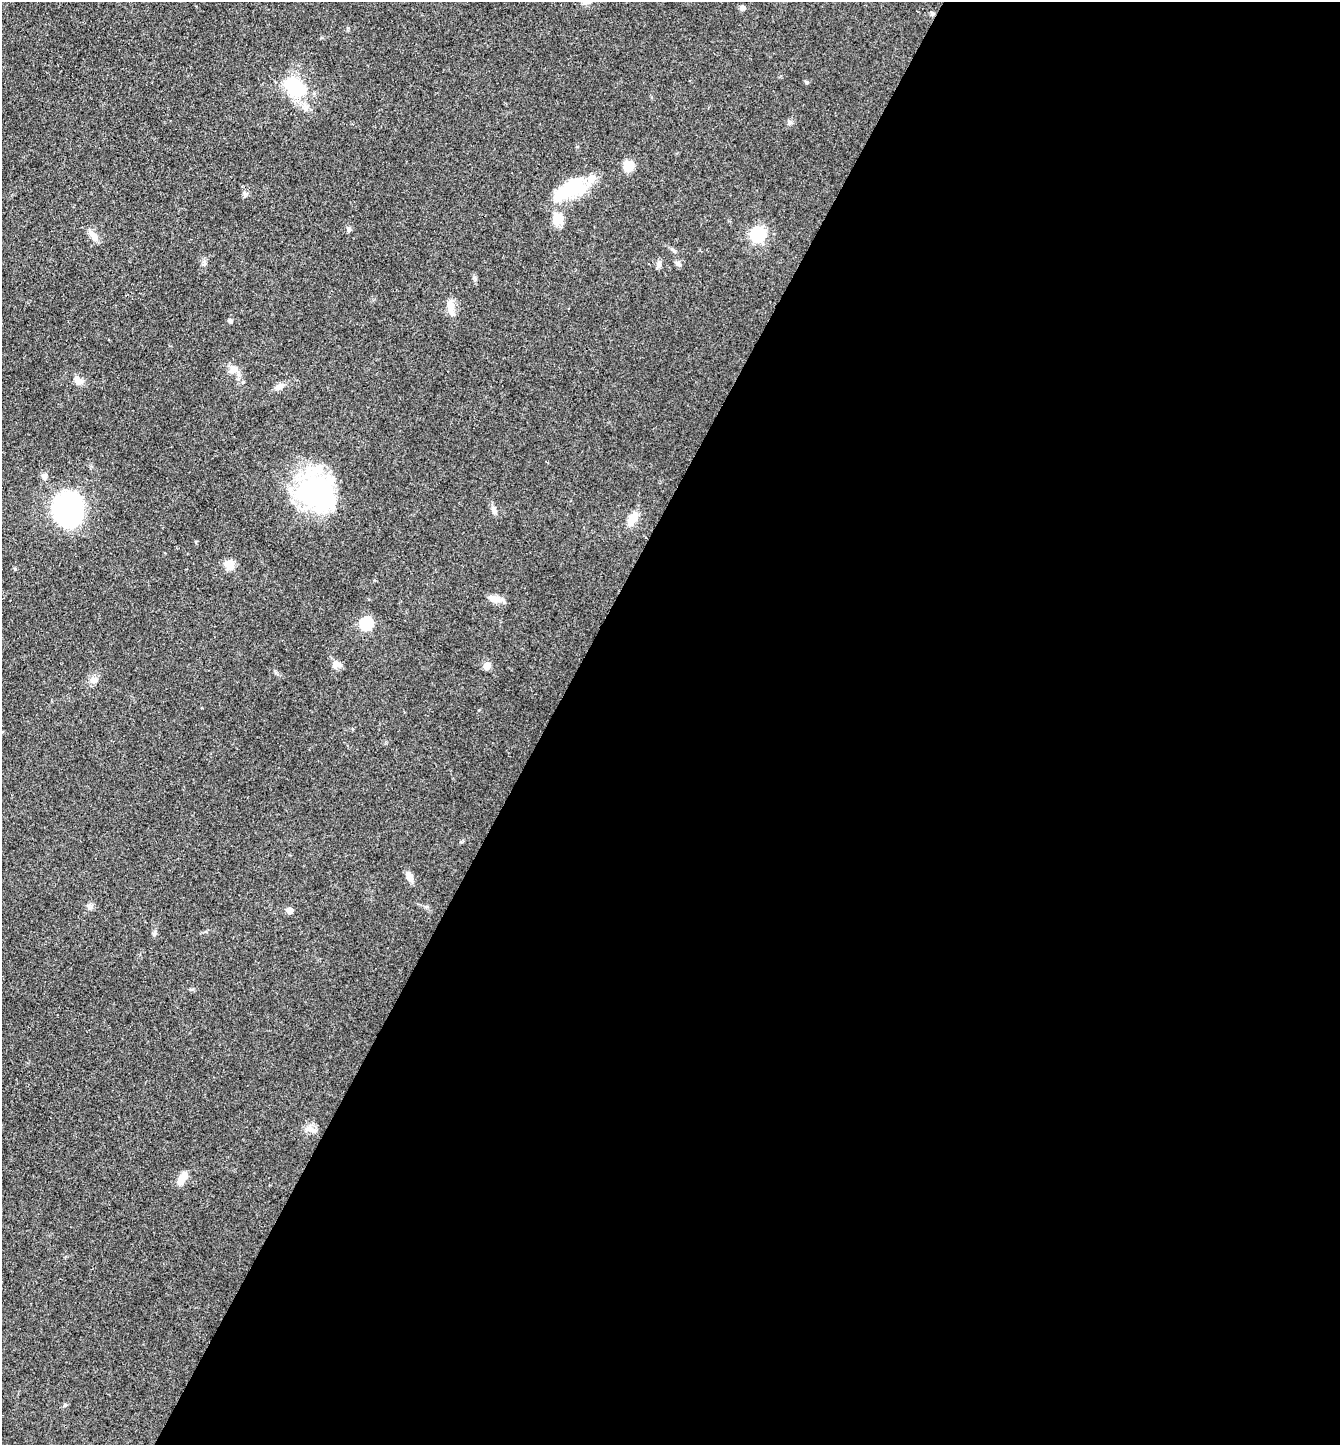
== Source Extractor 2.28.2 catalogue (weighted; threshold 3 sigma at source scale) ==
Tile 12 of 4 x 4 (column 4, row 3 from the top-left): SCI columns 4299-5636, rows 1446-2888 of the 5784 x 5775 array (HDU 1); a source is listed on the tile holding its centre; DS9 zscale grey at full resolution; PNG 1342 x 1447 px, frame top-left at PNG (2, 2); no overlay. Shown black and unused: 59% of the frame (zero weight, under 3 of 4 exposures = <1% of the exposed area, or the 3 px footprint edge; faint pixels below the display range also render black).
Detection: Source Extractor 2.28.2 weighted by HDU 2 'WHT'; one run over the whole footprint, this tile lists its part. Background 0.0999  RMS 0.006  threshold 0.027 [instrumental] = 3 sigma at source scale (4.5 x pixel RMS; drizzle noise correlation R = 1.50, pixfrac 1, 0.05/0.05 arcsec/px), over >= 5 px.
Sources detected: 42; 4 inside a brighter object's white glare — not listed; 2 inside a brighter listed object's ellipse — not listed separately; the other 36 listed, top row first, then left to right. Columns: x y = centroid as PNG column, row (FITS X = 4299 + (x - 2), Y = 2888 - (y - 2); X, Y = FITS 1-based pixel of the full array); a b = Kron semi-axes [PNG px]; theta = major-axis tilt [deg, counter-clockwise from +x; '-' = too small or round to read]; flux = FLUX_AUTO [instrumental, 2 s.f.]
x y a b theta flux
742 8 6 6 - 2.1
932 14 5 5 - 1.1
807 82 5 4 - 0.85
295 87 27 16 -44 38
790 122 7 6 - 1.6
628 166 12 10 -76 8.6
572 189 35 17 64 25
349 229 6 6 - 1.2
758 234 7 6 - 130
93 236 18 7 -52 4.7
673 250 9 4 -39 1.3
659 264 10 6 75 1.8
678 264 8 6 -40 1.7
451 307 21 9 -84 6.1
230 321 6 5 - 1.3
234 369 12 11 - 4.7
78 381 14 9 -47 4
280 386 11 6 15 2.6
44 476 8 7 - 1.9
316 491 46 42 -79 86
494 510 12 6 -74 2.5
65 511 25 20 -51 110
633 518 14 8 57 11
229 564 5 5 - 24
15 569 5 3 - 0.57
496 599 21 7 -8 5
366 624 6 6 - 67
336 664 11 9 -17 4
487 666 5 5 - 10
93 680 9 6 14 2.5
409 877 13 6 -63 4.6
89 906 7 4 -72 1.2
289 910 5 5 - 7.7
309 1129 14 8 -6 3.8
182 1179 15 8 55 6.1
65 1405 6 4 18 0.78
Overlapping masked pixels (flux is a lower limit): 1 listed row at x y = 932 14
Unlisted compact peaks at least as high as the median listed source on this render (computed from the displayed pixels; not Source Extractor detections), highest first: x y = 475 279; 154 934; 479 710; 577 147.